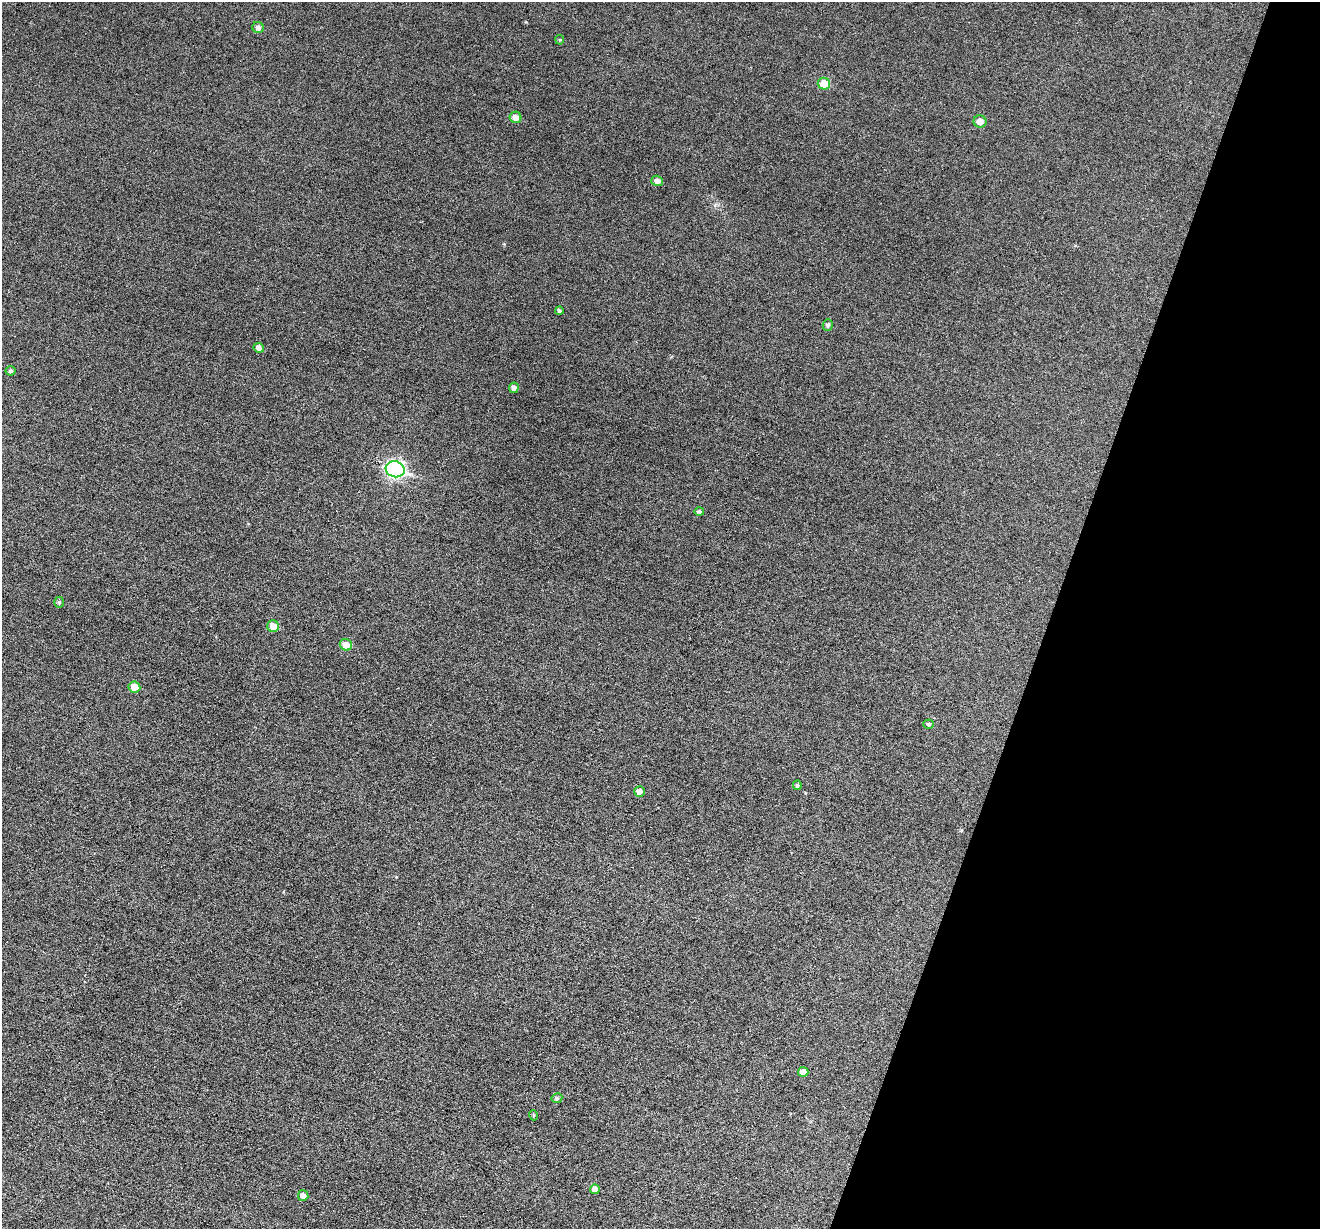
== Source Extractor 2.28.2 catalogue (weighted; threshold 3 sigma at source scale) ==
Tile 8 of 4 x 4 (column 4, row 2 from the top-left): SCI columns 3957-5274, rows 2708-3934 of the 5274 x 5288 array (HDU 1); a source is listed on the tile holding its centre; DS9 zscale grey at full resolution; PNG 1322 x 1231 px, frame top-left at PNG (2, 2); each listed source drawn as its Kron ellipse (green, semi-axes under 4 px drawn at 4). Shown black and unused: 20% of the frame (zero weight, under 3 of 6 exposures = <1% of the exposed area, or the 3 px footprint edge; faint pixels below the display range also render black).
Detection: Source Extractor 2.28.2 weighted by HDU 2 'WHT'; one run over the whole footprint, this tile lists its part. Background 0.0517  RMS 0.0057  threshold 0.0233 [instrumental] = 3 sigma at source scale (4.09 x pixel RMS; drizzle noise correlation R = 1.36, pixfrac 0.8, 0.05/0.05 arcsec/px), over >= 5 px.
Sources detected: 25; all 25 listed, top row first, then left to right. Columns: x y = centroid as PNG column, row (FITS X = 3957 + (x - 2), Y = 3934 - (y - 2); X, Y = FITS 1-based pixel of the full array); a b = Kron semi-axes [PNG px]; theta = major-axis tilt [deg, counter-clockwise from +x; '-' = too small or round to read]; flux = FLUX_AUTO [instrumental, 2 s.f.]
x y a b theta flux
258 27 6 5 - 1.9
560 40 5 4 - 0.57
824 84 6 6 - 9.7
516 117 6 5 - 3.6
980 121 6 6 - 4.6
657 181 6 5 - 2.3
559 311 4 4 - 0.91
828 325 6 5 - 1.3
259 348 5 5 - 2.6
11 371 5 5 - 1.2
514 388 5 5 - 2.1
395 469 9 8 - 130
699 512 5 4 - 1.1
59 602 5 4 - 0.81
273 626 6 5 - 5.5
346 645 6 5 - 5.9
134 687 6 5 - 6
928 724 5 4 - 1
797 785 5 4 - 0.77
639 791 5 5 - 3
803 1072 5 5 - 3.8
557 1098 5 5 - 1.2
533 1115 5 3 - 0.47
595 1189 5 5 - 2.8
303 1195 5 5 - 2.7